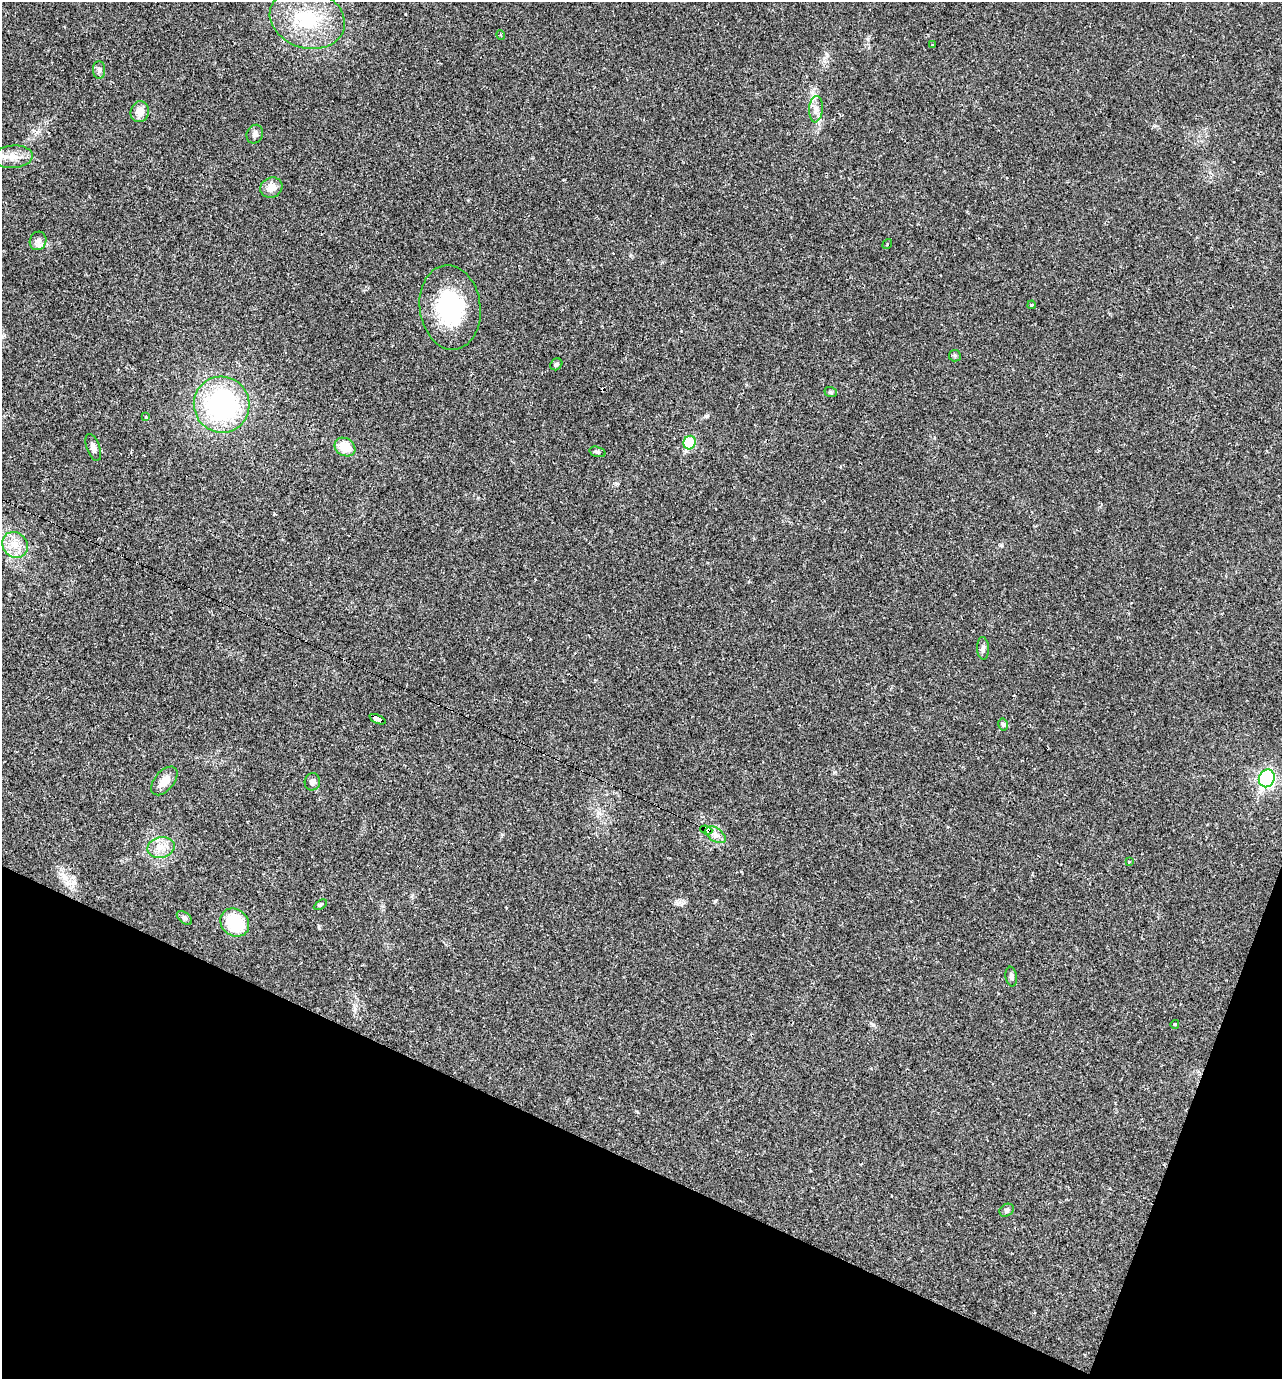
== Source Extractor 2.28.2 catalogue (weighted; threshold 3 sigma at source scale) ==
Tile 15 of 4 x 4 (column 3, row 4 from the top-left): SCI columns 2829-4108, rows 1-1377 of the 5523 x 5509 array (HDU 1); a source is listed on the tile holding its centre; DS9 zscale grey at full resolution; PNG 1284 x 1381 px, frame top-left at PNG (2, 2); each listed source drawn as its Kron ellipse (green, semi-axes under 4 px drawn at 4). Shown black and unused: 19% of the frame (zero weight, under 2 of 3 exposures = <1% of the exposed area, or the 3 px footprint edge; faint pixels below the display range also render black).
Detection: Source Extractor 2.28.2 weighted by HDU 2 'WHT'; one run over the whole footprint, this tile lists its part. Background 0.0291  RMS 0.0039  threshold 0.0177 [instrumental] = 3 sigma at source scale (4.5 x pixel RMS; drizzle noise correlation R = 1.50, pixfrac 1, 0.05/0.05 arcsec/px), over >= 5 px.
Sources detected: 42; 3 cosmic-ray / hot-pixel residue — neither listed nor drawn; the other 39 listed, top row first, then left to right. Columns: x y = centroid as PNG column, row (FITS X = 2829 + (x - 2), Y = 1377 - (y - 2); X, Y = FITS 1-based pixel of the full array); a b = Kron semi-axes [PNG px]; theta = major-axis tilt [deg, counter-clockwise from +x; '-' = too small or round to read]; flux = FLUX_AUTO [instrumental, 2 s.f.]
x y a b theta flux
307 19 38 29 -18 26
501 35 5 3 - 0.36
932 45 3 3 - 0.42
99 70 9 6 90 1.2
816 109 13 7 86 2.4
140 112 10 9 - 4.1
255 134 9 8 - 1.4
13 157 19 11 5 5
271 188 11 10 - 3.7
38 241 9 8 - 1.9
887 244 5 3 - 0.47
1032 305 4 3 - 0.57
450 307 42 30 -83 33
955 356 6 5 - 0.66
556 364 6 5 - 0.69
831 392 6 5 - 0.56
222 405 28 27 - 62
146 417 3 3 - 0.6
690 443 7 6 - 16
93 447 14 6 -70 1.9
345 447 11 8 -30 7.9
598 452 8 5 -17 0.76
15 545 14 12 -45 5.1
983 648 11 6 -87 1.4
377 719 9 4 -24 36
1003 724 6 4 -76 0.72
1267 778 9 7 66 84
164 781 17 9 50 4.3
312 782 8 7 - 1.4
706 830 6 4 -20 84
716 835 11 6 -34 2
161 848 14 10 13 4.1
1129 862 4 2 - 0.31
320 905 7 4 31 0.58
184 918 9 5 -38 0.9
235 923 15 13 -42 19
1011 977 10 5 -81 1.2
1175 1024 4 3 - 0.45
1007 1210 7 6 - 0.95
Overlapping masked pixels (flux is a lower limit): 2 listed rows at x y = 377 719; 706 830
Unlisted compact peaks at least as high as the median listed source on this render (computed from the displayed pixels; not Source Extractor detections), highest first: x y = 707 416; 873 1025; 1001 545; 37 132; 715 901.